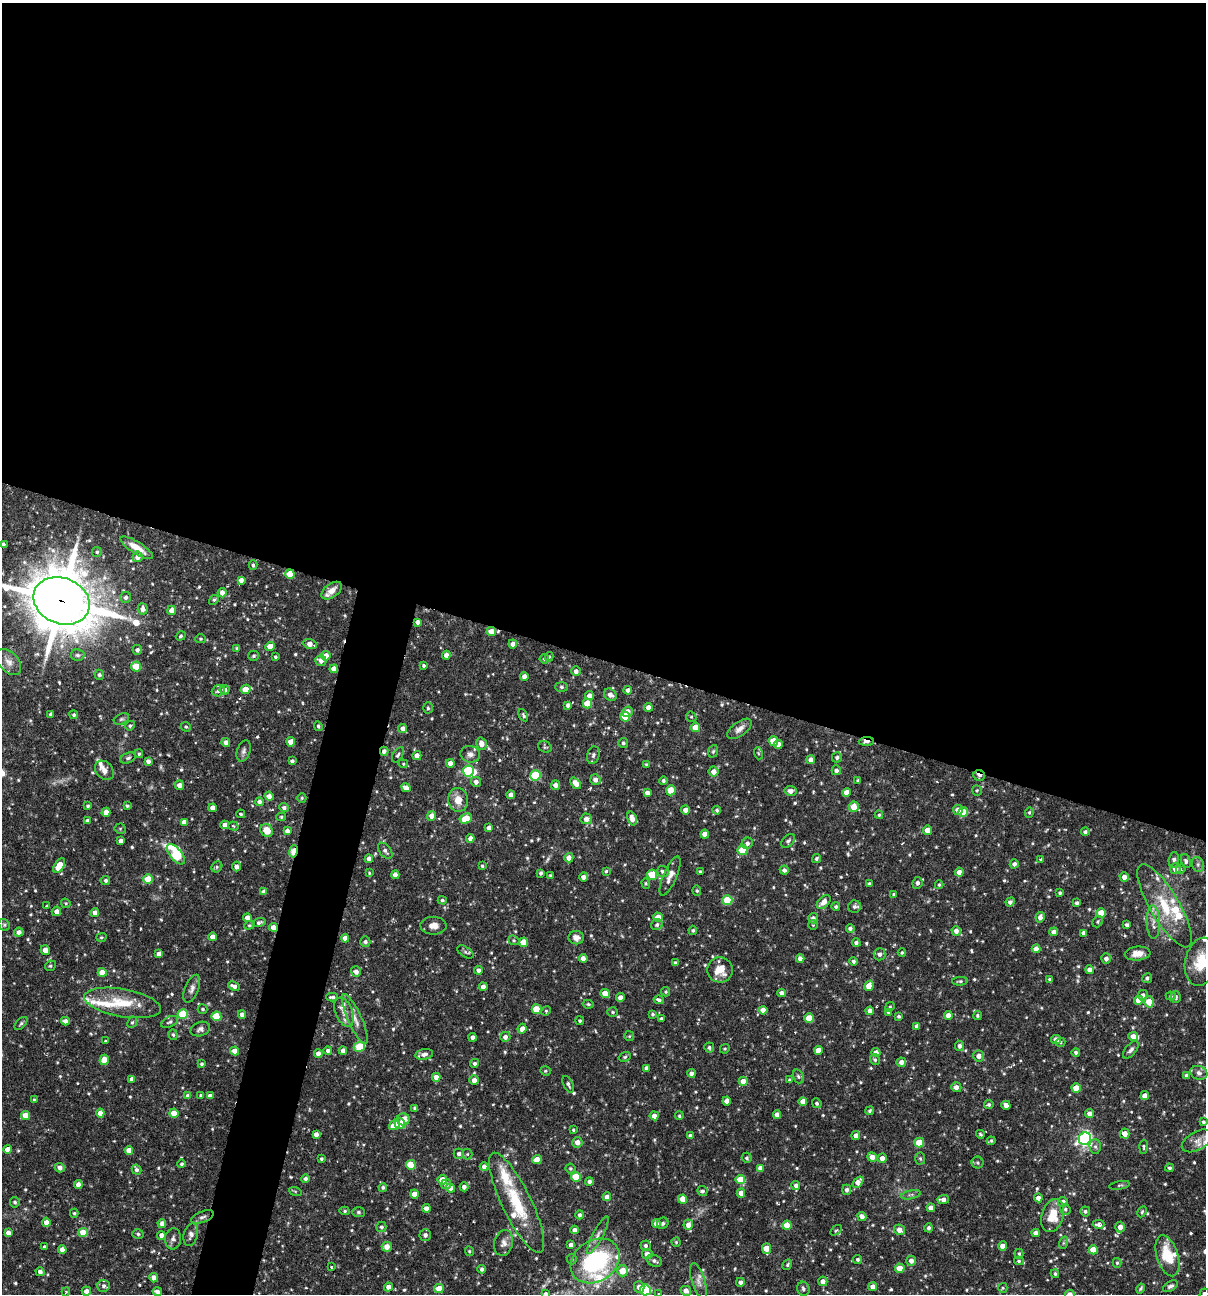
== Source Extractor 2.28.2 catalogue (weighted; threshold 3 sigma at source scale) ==
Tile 3 of 4 x 4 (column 3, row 1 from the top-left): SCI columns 2657-3860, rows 3877-5168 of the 5187 x 5168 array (HDU 1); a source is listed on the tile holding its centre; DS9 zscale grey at full resolution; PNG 1208 x 1296 px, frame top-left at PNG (2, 3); each listed source drawn as its Kron ellipse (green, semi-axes under 4 px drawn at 4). Shown black and unused: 54% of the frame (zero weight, under 3 of 6 exposures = <1% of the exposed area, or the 3 px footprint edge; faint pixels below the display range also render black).
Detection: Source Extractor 2.28.2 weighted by HDU 2 'WHT'; one run over the whole footprint, this tile lists its part. Background 0.0752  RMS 0.0048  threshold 0.0198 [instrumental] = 3 sigma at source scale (4.09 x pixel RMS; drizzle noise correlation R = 1.36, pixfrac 0.8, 0.05/0.05 arcsec/px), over >= 5 px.
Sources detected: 673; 2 too faint to see at this stretch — neither listed nor drawn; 20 inside a brighter listed object's ellipse — not listed separately; of the other 651, all 500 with FLUX_AUTO >= 0.571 (the completeness limit of this list) listed and drawn (151 fainter detections not listed), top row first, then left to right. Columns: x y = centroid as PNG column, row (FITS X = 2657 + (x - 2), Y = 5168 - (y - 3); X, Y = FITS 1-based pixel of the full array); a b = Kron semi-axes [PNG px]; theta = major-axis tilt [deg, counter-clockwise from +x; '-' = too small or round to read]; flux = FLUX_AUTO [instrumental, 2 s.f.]
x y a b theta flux
3 544 4 3 - 1.2
137 548 19 6 -32 6.1
97 552 5 5 - 0.8
138 557 5 5 - 2.8
253 565 5 3 - 0.82
290 574 5 4 - 8.7
241 580 4 4 - 2.2
332 591 12 7 37 4.4
222 593 4 4 - 2.9
126 597 5 5 - 1.3
214 600 5 4 - 0.68
62 601 29 23 -22 2400
143 609 5 5 - 2.8
172 610 5 4 - 3.4
418 622 4 4 - 1.9
491 632 5 4 - 5.5
181 636 5 4 - 0.74
201 639 5 4 - 0.62
310 644 7 4 -16 3.9
513 644 4 4 - 2.1
270 646 5 4 - 4.2
237 648 4 4 - 0.65
137 650 5 5 - 1.5
78 655 7 6 - 1.1
446 655 4 4 - 2.6
254 656 5 5 - 0.97
326 656 4 4 - 6.3
275 657 3 3 - 0.67
549 657 5 4 - 0.63
544 659 4 4 - 0.7
321 660 5 5 - 2.7
9 662 15 9 -49 3.7
424 666 4 3 - 0.82
136 667 5 5 - 13
334 669 4 4 - 3.4
576 671 5 4 - 1.9
99 675 5 5 - 1.2
524 676 4 4 - 2.4
562 687 6 5 - 0.99
246 689 5 4 - 7.3
224 690 5 5 - 2.3
628 690 4 4 - 2.1
218 691 7 5 20 1.4
610 695 7 5 -41 2.4
589 696 4 4 - 2.7
588 703 5 4 - 11
568 705 4 4 - 1.6
648 707 4 4 - 3.5
428 708 5 5 - 0.8
627 712 5 5 - 4
51 714 4 3 - 1.2
74 715 4 4 - 0.83
523 715 6 3 -63 0.78
625 717 5 4 - 9
691 717 5 5 - 0.6
121 719 8 5 26 0.98
130 726 5 4 - 0.83
318 726 5 4 - 0.9
186 727 5 4 - 0.66
695 727 5 4 - 6.6
403 728 4 4 - 2.4
739 729 14 7 37 2.6
773 741 5 5 - 8.9
866 741 7 4 3 3.9
226 742 4 4 - 2.6
291 742 4 4 - 6
623 743 5 5 - 0.81
481 744 6 5 - 3.7
778 744 4 4 - 3.2
545 747 7 5 -30 0.72
244 751 11 6 71 1.5
384 751 4 4 - 1.9
713 751 6 4 68 0.67
758 753 6 4 -72 0.58
139 754 4 3 - 0.67
470 754 10 8 -16 2.2
398 755 8 5 58 1
593 755 9 6 73 1.4
417 756 4 4 - 3.4
837 757 5 5 - 1.3
128 758 8 5 23 0.96
811 760 4 4 - 2.5
148 761 4 4 - 1.7
292 761 4 3 - 0.96
450 763 4 4 - 2.9
403 764 5 4 - 0.59
646 765 4 4 - 0.63
104 770 11 8 -47 2.8
836 770 5 4 - 1.4
468 771 5 5 - 34
714 772 5 5 - 3.1
535 775 5 5 - 23
979 775 6 5 - 2.9
595 780 5 5 - 2.3
663 780 4 4 - 0.97
858 781 3 3 - 0.84
476 782 5 5 - 2.1
576 783 6 4 -51 4.1
179 785 5 4 - 2.5
556 785 5 4 - 2.8
406 788 5 4 - 3.1
671 790 5 5 - 8.7
977 790 5 4 - 0.68
790 791 6 5 - 2.3
846 792 4 4 - 3.2
647 793 4 4 - 2.7
511 795 4 4 - 2.5
269 796 4 4 - 2.2
302 798 4 4 - 0.63
458 800 12 9 -86 5.4
259 802 4 4 - 1.7
88 806 4 4 - 0.74
127 806 3 3 - 0.76
854 807 5 5 - 6.4
213 808 4 4 - 2.7
284 808 5 4 - 1.4
686 810 4 4 - 3.1
717 810 4 4 - 0.87
958 810 5 5 - 3.6
106 812 4 4 - 4.3
963 812 5 4 - 9.9
1029 812 5 4 - 0.68
241 814 4 3 - 0.58
879 815 4 3 - 0.61
432 816 5 4 - 3.2
281 817 5 4 - 0.63
632 818 7 4 -72 3.4
466 819 6 4 26 9.8
586 819 5 5 - 2.5
87 821 4 4 - 1.7
184 822 4 4 - 2.8
225 825 4 4 - 2.7
233 826 5 4 - 0.73
489 828 4 4 - 2.3
120 829 5 5 - 0.58
267 830 7 6 - 5.9
927 830 4 4 - 4.7
287 831 4 4 - 2.4
1085 832 4 4 - 1.3
705 834 4 4 - 4
470 838 4 4 - 2.5
121 840 4 4 - 1.4
788 841 8 5 45 1.2
747 843 6 5 - 1.5
743 850 5 5 - 15
293 851 6 4 79 11
385 851 9 5 -51 1.6
176 854 12 6 -50 31
569 858 4 4 - 2.8
369 859 4 4 - 2.8
816 859 5 4 - 0.87
1041 859 4 3 - 0.77
1174 860 8 5 85 1.3
1186 861 7 4 -71 1.1
1014 864 4 4 - 1.5
1198 864 7 5 -71 1.2
59 866 8 4 57 7.6
482 866 3 3 - 0.71
217 867 6 5 - 0.7
236 867 5 4 - 1.9
1175 869 5 5 - 3
1181 869 5 4 - 0.79
784 870 4 4 - 1.5
606 871 4 3 - 0.63
663 871 6 5 - 1.4
700 872 3 3 - 0.69
959 872 4 4 - 2.7
369 873 4 2 - 0.83
541 873 4 4 - 0.92
395 875 4 4 - 2.5
652 875 5 5 - 10
550 876 4 3 - 0.57
670 876 21 6 67 3.5
583 877 4 4 - 2.4
1124 877 5 4 - 2.9
148 879 5 4 - 11
106 880 4 4 - 1
646 883 5 4 - 0.62
917 883 6 5 - 1.6
869 884 4 4 - 1.3
939 885 4 3 - 0.6
697 891 5 4 - 0.65
264 892 4 4 - 2.5
1060 893 4 3 - 0.87
894 894 4 3 - 0.69
442 900 4 4 - 0.74
727 900 5 5 - 16
824 902 8 5 45 3.5
1010 902 5 4 - 1.6
66 903 5 4 - 0.62
1077 903 4 3 - 1
47 906 3 3 - 0.6
1165 906 47 14 -59 19
836 907 4 4 - 1
854 907 6 6 - 1
56 911 5 4 - 2.2
95 912 4 4 - 2.3
1101 913 5 5 - 9.2
658 917 5 4 - 6.7
1040 917 5 4 - 2.4
247 918 4 4 - 2.8
813 918 5 5 - 1.6
1098 922 6 5 - 0.75
1153 922 16 6 -89 3.3
259 923 6 4 15 1.3
4 925 6 5 - 0.91
249 925 5 4 - 0.59
657 925 6 5 - 1.2
813 925 5 5 - 0.59
1127 925 4 4 - 1.4
433 926 13 9 -1 3.2
273 927 4 4 - 3
850 928 4 4 - 1.3
693 930 4 4 - 0.79
956 931 5 4 - 2.6
19 932 4 4 - 2
1054 932 4 4 - 2.3
1084 933 4 4 - 2.2
101 937 5 4 - 0.69
212 937 4 4 - 2.7
345 938 4 4 - 2.8
576 938 7 6 - 2.5
514 940 6 4 -22 0.66
365 942 5 5 - 1.4
523 942 4 4 - 7.3
856 943 4 4 - 1.3
1036 949 4 4 - 3.7
45 950 5 4 - 3.4
465 952 9 5 -34 0.98
902 953 4 3 - 0.69
1138 953 13 7 6 4
159 954 4 4 - 2.8
879 954 6 6 - 1.6
583 958 4 4 - 2.5
800 958 4 4 - 2.3
1106 959 5 5 - 1.8
853 961 4 4 - 0.97
1201 962 24 16 79 15
675 963 4 3 - 0.95
50 966 5 5 - 0.8
478 970 4 4 - 1.6
720 970 13 12 - 7.2
1089 970 4 4 - 2
102 972 4 4 - 6.6
356 972 5 5 - 2.4
1147 978 5 4 - 1.2
1050 979 4 3 - 0.94
960 981 8 4 3 0.86
234 986 6 4 -24 2.1
869 986 5 4 - 6.5
483 987 4 4 - 2.6
192 989 15 7 68 2.2
666 992 5 4 - 0.68
605 993 4 4 - 6.6
782 993 4 4 - 1.8
1143 995 5 5 - 2.1
1171 996 5 4 - 0.78
332 997 6 3 1 1
620 997 4 4 - 2.7
1176 997 6 5 - 0.95
659 1000 5 4 - 1.5
1138 1000 4 4 - 5.7
1149 1002 6 5 - 6.3
123 1003 39 14 -10 15
588 1004 5 4 - 0.69
890 1007 5 4 - 0.65
203 1009 5 4 - 0.79
537 1009 5 5 - 10
763 1010 4 4 - 4.1
546 1011 5 4 - 0.57
870 1011 4 4 - 2.6
344 1012 15 9 -67 3.9
613 1012 5 4 - 0.72
888 1012 3 3 - 0.6
183 1014 5 5 - 18
242 1014 4 4 - 2.5
653 1014 4 4 - 0.82
948 1015 4 4 - 3.2
977 1015 4 4 - 0.73
216 1016 5 5 - 15
899 1016 4 3 - 0.85
809 1018 5 4 - 11
355 1019 27 7 -66 4.2
661 1019 3 3 - 0.8
65 1021 4 4 - 2.1
580 1021 4 4 - 0.76
132 1022 6 4 65 0.7
170 1022 9 5 25 0.94
21 1023 8 4 47 0.89
917 1026 4 4 - 1.9
200 1029 10 7 19 1.6
522 1029 5 4 - 2.8
173 1035 5 4 - 0.79
629 1036 5 5 - 0.6
1133 1036 5 4 - 3
473 1037 4 4 - 1.9
505 1037 5 5 - 2
1056 1040 5 4 - 2.9
105 1041 3 3 - 0.59
1060 1042 5 3 - 0.62
960 1046 5 4 - 1.6
359 1047 6 5 - 16
709 1047 5 5 - 1
725 1049 5 4 - 0.65
343 1050 4 4 - 2.2
818 1050 4 4 - 4.5
1131 1050 10 5 51 1.5
235 1051 4 4 - 4.7
328 1051 4 4 - 1.5
876 1052 4 4 - 2.6
1076 1052 4 4 - 1.1
318 1054 4 4 - 2.5
424 1054 9 5 10 1.6
979 1056 5 5 - 2.8
625 1057 6 4 22 0.67
104 1060 5 4 - 5.8
875 1060 6 4 -57 0.85
901 1062 5 4 - 2.5
475 1063 4 4 - 1
202 1064 4 4 - 0.8
647 1068 4 3 - 1.5
545 1071 5 4 - 0.63
691 1073 4 4 - 1.7
1199 1073 8 7 - 1.8
1187 1075 4 4 - 1.5
798 1076 7 5 -72 0.92
436 1077 4 4 - 3.2
132 1079 4 4 - 2.5
474 1080 5 4 - 2.6
789 1080 3 3 - 0.59
743 1081 4 4 - 3.9
568 1084 9 4 -64 1.2
956 1087 5 5 - 2.4
1076 1088 4 4 - 8.1
201 1095 4 3 - 0.97
188 1096 4 4 - 2.5
210 1096 4 4 - 2.5
1145 1096 4 4 - 2.7
34 1100 4 3 - 0.6
727 1101 4 4 - 2.7
803 1101 4 4 - 3.6
817 1103 5 4 - 0.8
989 1105 4 4 - 0.84
1006 1105 4 4 - 2.7
415 1108 4 3 - 1.2
870 1111 4 4 - 0.84
100 1113 4 4 - 4.4
174 1113 4 4 - 7.5
1090 1114 4 4 - 2.8
25 1115 4 4 - 5
777 1115 4 4 - 2.9
654 1116 4 4 - 2.5
679 1116 4 4 - 0.71
403 1119 6 6 - 4.4
1203 1122 4 4 - 0.85
400 1124 5 5 - 4.9
394 1125 6 4 39 5.8
573 1130 3 3 - 0.58
316 1134 4 4 - 2.4
980 1134 4 3 - 0.61
1125 1134 5 4 - 3.7
690 1136 4 3 - 1.2
856 1136 4 4 - 2.7
1085 1139 6 6 - 120
991 1141 4 3 - 0.76
1197 1141 16 9 30 3.8
577 1142 5 5 - 3
919 1143 5 5 - 11
1095 1146 7 5 -88 1.2
1144 1147 7 3 87 0.63
7 1149 4 4 - 3.6
129 1150 4 4 - 4.3
459 1154 5 5 - 1.4
467 1154 5 5 - 0.62
872 1157 5 4 - 4.1
747 1158 5 5 - 0.88
882 1158 4 4 - 2.8
321 1159 3 3 - 0.82
920 1159 6 5 - 0.75
537 1160 4 4 - 6.8
977 1163 6 6 - 0.84
182 1164 4 4 - 0.74
411 1165 5 5 - 13
484 1167 4 4 - 2.4
60 1168 5 4 - 2.4
570 1168 5 5 - 0.75
760 1168 4 4 - 3.3
1169 1168 4 4 - 1
136 1170 5 4 - 1.4
576 1177 5 5 - 12
305 1178 4 4 - 1.3
740 1179 5 4 - 8.8
442 1180 5 4 - 6.4
589 1182 4 4 - 1.5
858 1182 6 4 52 3.5
446 1184 5 5 - 1.9
78 1185 4 4 - 2.9
796 1185 4 4 - 1.5
1120 1185 10 3 10 0.64
383 1187 4 4 - 0.87
464 1187 4 4 - 1.9
451 1188 4 4 - 3.1
847 1190 5 4 - 1.3
295 1191 6 4 -19 0.64
702 1191 5 5 - 1.1
741 1193 4 4 - 3.6
415 1194 4 4 - 5
911 1195 10 3 11 0.93
607 1197 4 4 - 2.7
1038 1198 4 4 - 2.5
683 1199 4 4 - 6
943 1200 6 4 1 2.3
15 1202 5 5 - 0.92
1063 1202 5 5 - 2.4
517 1203 55 14 -64 23
426 1208 4 4 - 2.5
931 1208 4 4 - 3.3
1065 1209 5 5 - 0.98
345 1211 5 4 - 0.72
1085 1211 5 5 - 1
358 1212 6 5 - 0.85
1142 1212 6 4 63 0.62
74 1213 4 4 - 0.65
580 1215 4 4 - 1.2
862 1216 4 4 - 2.9
1052 1216 17 11 72 10
202 1217 12 5 21 1.6
46 1222 4 4 - 3.1
663 1223 6 5 - 0.91
162 1224 4 4 - 2.5
656 1224 4 4 - 2.9
1099 1224 6 4 2 1.9
688 1225 5 4 - 3.2
787 1225 4 4 - 8.4
381 1227 5 5 - 1
1120 1227 5 5 - 3.3
929 1228 4 4 - 1.1
575 1230 4 4 - 1.7
836 1230 6 3 36 0.63
899 1230 6 5 - 3.7
83 1232 5 4 - 6.5
8 1233 4 4 - 2.7
1036 1233 4 4 - 2.4
138 1234 6 5 - 0.92
161 1235 4 4 - 2.8
191 1235 11 7 75 2.1
425 1235 6 6 - 1.6
598 1235 21 5 62 2.4
173 1239 10 8 84 1.8
676 1242 4 4 - 0.58
504 1243 13 9 76 2.6
1063 1243 6 4 71 0.73
571 1245 4 4 - 2.3
646 1246 5 5 - 1.2
1003 1246 4 4 - 4.7
44 1247 3 3 - 0.8
387 1247 5 5 - 3.6
767 1248 5 4 - 6.5
62 1249 4 4 - 3.4
1093 1250 4 4 - 9.8
469 1251 5 4 - 0.64
647 1254 5 5 - 3.4
1019 1254 5 4 - 0.7
1167 1256 21 10 -72 14
572 1259 5 5 - 0.64
858 1259 4 4 - 0.86
595 1261 26 20 34 57
654 1261 8 5 -27 1.3
911 1261 5 5 - 2.8
1019 1261 5 4 - 0.77
1117 1263 5 4 - 0.67
787 1265 5 4 - 0.66
331 1267 3 2 - 0.79
900 1268 4 4 - 7.8
482 1269 4 3 - 1.2
623 1271 5 5 - 6.9
40 1272 4 4 - 2.1
1055 1274 4 3 - 0.71
154 1278 5 4 - 2.9
698 1281 18 7 -72 3
823 1281 5 4 - 2.3
740 1282 4 4 - 1.7
104 1286 6 6 - 1.4
1170 1286 8 4 29 1.2
388 1287 4 4 - 2.6
639 1287 6 5 - 2.9
873 1287 4 4 - 3
439 1288 5 4 - 5.1
1003 1288 5 4 - 0.58
1141 1288 5 3 - 0.73
803 1289 7 6 - 1.2
645 1290 5 5 - 35
86 1291 4 4 - 2.7
157 1291 5 3 - 1.5
686 1291 5 4 - 3
66 1292 4 4 - 0.63
546 1293 4 4 - 0.82
659 1293 4 4 - 0.6
1070 1294 5 4 - 2.9
1204 1294 5 5 - 2.2
Overlapping masked pixels (flux is a lower limit): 9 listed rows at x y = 290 574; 62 601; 418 622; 491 632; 866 741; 384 751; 979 775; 293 851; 273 927
Isophote crosses this tile's border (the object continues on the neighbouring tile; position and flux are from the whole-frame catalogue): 7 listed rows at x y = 3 544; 62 601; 1201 962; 645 1290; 546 1293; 1070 1294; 1204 1294